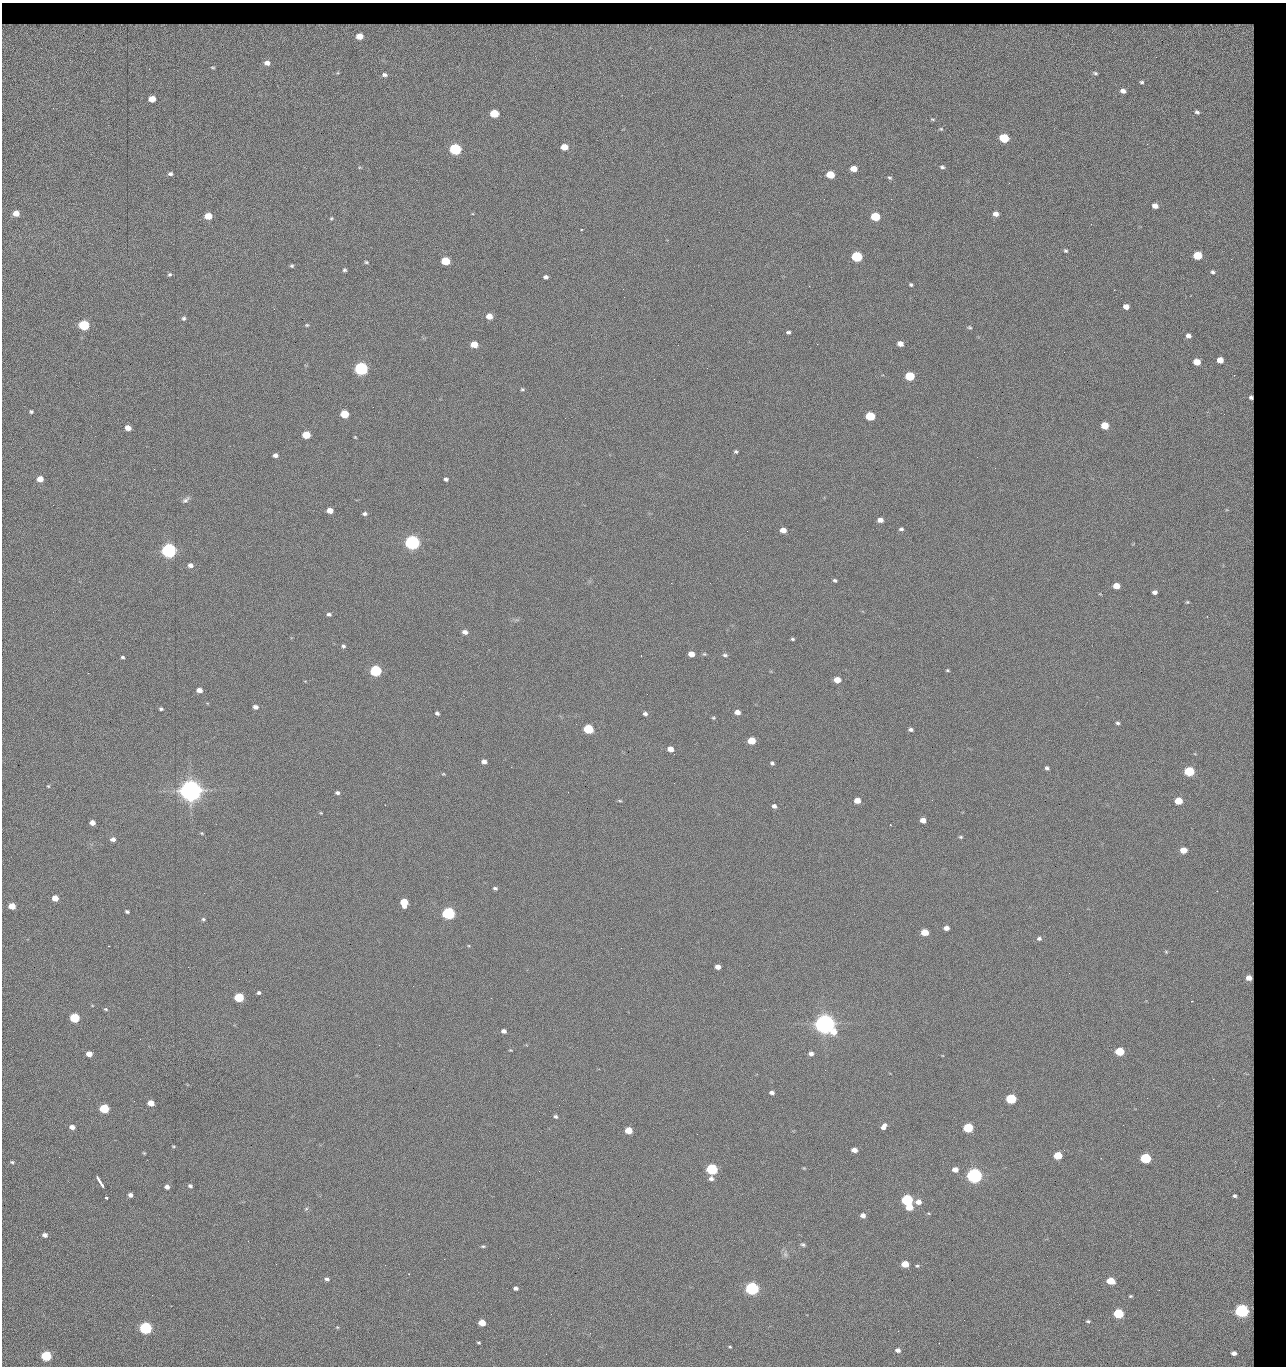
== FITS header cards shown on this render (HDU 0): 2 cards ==
NAXIS1  =                 1284 / length of data axis 1
NAXIS2  =                 1364 / length of data axis 2

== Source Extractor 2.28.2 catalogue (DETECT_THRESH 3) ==
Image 1284 x 1364 px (HDU 0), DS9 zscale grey, 1 PNG px = 1 image px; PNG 1288 x 1368 px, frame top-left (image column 1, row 1364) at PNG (2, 3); no overlay
Background 145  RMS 15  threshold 44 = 3 sigma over >= 5 px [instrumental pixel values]
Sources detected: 279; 1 with non-positive FLUX_AUTO (blend fragments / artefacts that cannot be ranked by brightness) is not listed; the other 278 listed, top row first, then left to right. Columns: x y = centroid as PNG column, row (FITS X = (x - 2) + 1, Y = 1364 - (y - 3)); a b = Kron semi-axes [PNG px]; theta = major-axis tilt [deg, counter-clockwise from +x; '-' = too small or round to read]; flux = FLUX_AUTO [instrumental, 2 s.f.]
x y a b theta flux
162 25 11 3 5 2.9e+03
430 25 14 2 11 7.8e+02
470 25 8 3 -3 1.4e+03
10 26 5 4 - 2.0e+03
58 26 16 6 11 8.7e+02
75 26 23 6 6 2.0e+03
217 26 8 4 2 3.4e+03
256 26 8 5 6 3.2e+03
266 26 6 5 - 1.8e+03
448 26 7 5 20 1.4e+03
495 26 10 3 15 2.3e+03
515 26 10 4 4 3.6e+03
575 26 6 3 -6 2.2e+03
618 26 19 7 3 3.8e+03
667 26 11 4 -1 4.3e+03
701 26 18 4 6 5.2e+03
737 26 12 4 -3 4.2e+03
762 26 11 5 1 4.1e+03
924 26 23 7 -5 4.1e+03
1001 26 13 4 5 4.6e+03
1060 26 23 5 -2 7.1e+03
1095 26 9 4 37 8.8e+02
23 27 9 5 23 2.9e+03
94 27 10 6 -24 4.3e+03
138 27 18 6 -1 6.2e+03
196 27 26 6 -7 8.3e+03
238 27 7 5 26 2.6e+03
324 27 27 5 0 1.2e+04
384 27 17 6 13 3.9e+03
411 27 6 5 - 3.2e+03
418 27 7 5 47 2.1e+03
538 27 20 7 7 8.2e+03
783 27 12 6 10 4.4e+03
804 27 18 6 11 7.1e+03
822 27 9 6 15 3.3e+03
844 27 21 6 -1 8.7e+03
874 27 8 6 38 3.1e+03
981 27 8 5 -7 3.2e+03
482 28 8 4 78 2.0e+03
1016 28 13 8 -2 5.9e+03
1116 28 15 5 19 5.8e+03
359 36 10 9 - 2.2e+04
1228 50 78 54 -43 3.4e+05
1156 57 3 2 - 9.8e+02
267 63 5 4 - 4.5e+03
1095 73 3 2 - 1.0e+03
385 75 4 3 - 1.9e+03
1142 82 3 2 - 1.1e+03
1123 91 5 4 - 3.6e+03
152 99 5 5 - 1.4e+04
1197 112 5 4 - 2.2e+03
494 113 6 5 - 4.2e+04
932 119 6 4 -7 1.2e+03
941 129 6 5 - 1.3e+03
1004 138 6 5 - 6.1e+04
1147 144 3 2 - 8.2e+02
564 147 6 5 - 1.5e+04
455 149 6 5 - 1.6e+05
942 167 6 4 -15 2.0e+03
854 169 6 4 -10 1.2e+04
170 174 5 4 - 2.4e+03
830 175 6 5 - 2.8e+04
890 178 6 4 -28 1.5e+03
1009 183 3 2 - 1.3e+03
824 199 2 2 - 1.5e+03
891 199 2 2 - 1.2e+04
1155 206 5 4 - 6.5e+03
16 213 5 5 - 1.0e+04
996 214 6 5 - 6.0e+03
208 216 5 5 - 2.0e+04
875 216 6 5 - 5.2e+04
331 218 5 4 - 1.2e+03
1091 224 2 2 - 5.3e+02
1066 251 6 4 -41 1.5e+03
1197 255 6 5 - 4.3e+04
857 256 6 5 - 1.0e+05
1231 259 2 2 - 6.8e+02
445 261 6 5 - 4.0e+04
366 262 6 4 -15 1.4e+03
292 266 4 4 - 1.6e+03
344 270 5 4 - 1.8e+03
1213 272 4 4 - 1.8e+03
170 274 5 5 - 1.6e+03
546 277 5 4 - 2.6e+03
911 285 4 4 - 1.5e+03
809 286 2 2 - 1.8e+04
624 297 2 2 - 4.4e+02
1126 307 5 4 - 7.3e+03
274 309 3 3 - 5.6e+02
489 316 6 5 - 9.6e+03
184 318 5 5 - 2.1e+03
84 325 6 5 - 1.0e+05
307 325 5 4 - 1.3e+03
970 327 5 4 - 1.4e+03
788 332 4 3 - 2.0e+03
1188 336 5 4 - 3.9e+03
474 344 6 5 - 1.6e+04
817 344 2 2 - 4.8e+02
900 344 5 4 - 7.6e+03
678 345 2 2 - 2.2e+03
1064 352 2 2 - 4.7e+02
1220 360 5 5 - 1.0e+04
1197 362 5 5 - 1.6e+04
361 369 6 5 - 3.0e+05
910 376 6 5 - 5.8e+04
522 389 6 4 -13 1.3e+03
1251 397 4 4 - 2.6e+03
31 411 5 4 - 1.6e+03
344 414 6 5 - 3.7e+04
1224 414 2 2 - 6.2e+02
870 416 6 5 - 6.0e+04
1105 425 5 5 - 1.9e+04
128 428 5 4 - 8.6e+03
306 435 5 5 - 2.9e+04
355 437 4 3 - 8.9e+02
736 452 4 3 - 1.6e+03
275 455 5 4 - 3.7e+03
977 457 2 2 - 2.2e+03
154 469 2 2 - 2.0e+03
40 479 5 4 - 1.2e+04
446 479 5 4 - 2.3e+03
186 500 10 6 37 2.9e+03
53 505 2 2 - 5.2e+02
330 510 5 4 - 9.9e+03
364 514 5 4 - 2.4e+03
880 520 5 4 - 5.7e+03
901 529 6 4 -1 1.9e+03
783 530 5 4 - 8.8e+03
412 542 6 5 - 5.0e+05
169 550 6 5 - 5.4e+05
190 565 6 5 - 4.0e+03
835 580 4 3 - 1.7e+03
710 583 2 2 - 4.6e+02
1116 586 5 4 - 1.3e+04
1155 592 5 4 - 3.8e+03
1187 602 5 4 - 1.2e+03
329 614 5 4 - 2.1e+03
465 632 6 4 -12 4.4e+03
792 639 4 3 - 1.5e+03
343 646 4 4 - 2.0e+03
691 654 5 4 - 1.0e+04
704 654 5 4 - 1.3e+03
725 655 7 4 -7 2.1e+03
122 657 3 3 - 1.6e+03
947 670 4 3 - 1.1e+03
375 671 6 5 - 1.6e+05
837 680 5 4 - 1.4e+04
199 690 5 4 - 7.2e+03
647 694 2 2 - 2.3e+03
255 707 5 4 - 4.1e+03
161 709 4 4 - 1.8e+03
737 712 5 4 - 6.1e+03
437 713 4 3 - 2.3e+03
645 714 6 5 - 2.6e+03
713 718 6 4 -20 1.3e+03
1118 723 5 4 - 1.9e+03
588 729 6 5 - 7.8e+04
911 729 5 4 - 2.5e+03
751 741 5 5 - 2.7e+04
670 749 6 5 - 8.0e+03
484 762 5 4 - 4.5e+03
772 763 5 4 - 1.8e+03
511 767 2 2 - 2.2e+03
1047 768 5 4 - 2.2e+03
1189 771 6 5 - 7.7e+04
443 774 4 3 - 9.1e+02
674 783 2 2 - 1.5e+03
48 786 4 4 - 9.9e+02
191 791 8 7 - 1.7e+06
337 793 5 4 - 2.4e+03
620 800 7 3 -9 1.2e+03
857 800 5 4 - 1.1e+04
1178 801 5 5 - 2.4e+04
774 806 4 4 - 3.1e+03
321 813 4 3 - 8.8e+02
923 820 5 4 - 8.0e+03
92 823 5 4 - 6.6e+03
890 825 2 2 - 7.5e+02
202 833 5 4 - 9.9e+02
961 837 5 4 - 1.4e+03
113 839 6 5 - 4.1e+03
1183 850 5 5 - 1.5e+04
495 888 6 4 -17 1.9e+03
55 898 5 4 - 1.2e+04
404 902 6 5 - 2.7e+04
12 906 5 5 - 1.6e+04
127 911 4 3 - 1.9e+03
448 913 6 5 - 2.4e+05
203 919 4 4 - 1.5e+03
946 928 5 4 - 5.6e+03
925 932 5 4 - 1.9e+04
1039 938 6 5 - 2.3e+03
108 946 3 2 - 2.8e+03
1166 952 5 4 - 1.1e+03
718 967 5 4 - 6.0e+03
1249 978 5 5 - 8.9e+03
259 993 5 4 - 1.8e+03
239 997 6 5 - 6.1e+04
491 998 3 2 - 1.5e+03
1192 1001 2 2 - 5.3e+02
106 1009 5 4 - 1.2e+03
74 1018 5 5 - 7.6e+04
825 1024 8 6 -21 1.4e+06
504 1031 5 4 - 4.0e+03
379 1045 2 2 - 3.4e+03
510 1050 5 3 - 8.7e+02
1120 1051 5 5 - 4.8e+04
89 1054 5 4 - 1.0e+04
811 1054 5 4 - 3.9e+03
825 1070 2 2 - 9.7e+02
1246 1074 10 3 -21 1.3e+03
1213 1079 2 2 - 1.3e+03
772 1092 5 4 - 3.2e+03
1147 1098 2 2 - 1.6e+03
1011 1099 6 5 - 8.9e+04
151 1103 5 4 - 1.2e+04
104 1109 5 5 - 6.5e+04
556 1116 5 4 - 2.0e+03
1123 1125 2 2 - 6.1e+02
884 1126 7 4 50 4.9e+03
72 1127 5 4 - 5.3e+03
968 1128 6 5 - 7.4e+04
628 1130 5 5 - 2.1e+04
697 1134 2 2 - 6.5e+02
173 1146 4 3 - 9.8e+02
854 1150 5 4 - 7.1e+03
1064 1150 3 3 - 5.4e+02
144 1153 5 3 - 9.2e+02
1058 1155 5 5 - 3.2e+04
59 1157 2 2 - 1.6e+03
1145 1158 6 5 - 1.0e+05
12 1162 5 4 - 1.5e+03
804 1168 4 4 - 9.0e+02
712 1169 6 5 - 1.5e+05
955 1169 5 4 - 7.6e+03
539 1171 3 2 - 7.1e+02
974 1175 6 5 - 6.3e+05
711 1179 6 6 - 3.4e+03
100 1182 12 3 -58 6.6e+03
190 1186 4 4 - 2.2e+03
167 1187 4 4 - 4.4e+03
130 1195 4 4 - 3.6e+03
1234 1196 5 4 - 2.1e+03
106 1198 3 3 - 2.0e+03
907 1200 6 5 - 1.5e+05
918 1202 6 5 - 6.9e+03
909 1207 5 5 - 1.7e+04
306 1209 6 4 44 1.4e+03
863 1215 5 5 - 4.6e+03
45 1235 5 4 - 4.1e+03
248 1241 3 2 - 1.4e+03
803 1245 7 5 -23 2.0e+03
483 1246 5 4 - 1.5e+03
785 1254 9 5 -59 2.8e+03
444 1259 2 2 - 5.8e+03
276 1264 2 2 - 1.2e+03
905 1264 5 4 - 1.9e+04
385 1265 2 2 - 3.7e+03
917 1266 5 4 - 1.4e+03
327 1279 6 4 -20 2.8e+03
1110 1281 6 5 - 2.7e+04
516 1288 4 4 - 3.1e+03
752 1288 6 5 - 3.1e+05
1130 1296 5 4 - 1.1e+03
1242 1311 6 5 - 3.7e+05
1118 1313 6 5 - 7.9e+04
964 1320 2 2 - 1.7e+03
1088 1321 4 3 - 1.4e+03
482 1323 5 4 - 1.8e+04
337 1327 5 4 - 9.6e+02
145 1328 6 5 - 2.4e+05
590 1333 2 2 - 6.9e+02
479 1343 3 3 - 1.1e+03
730 1347 4 3 - 1.0e+03
898 1350 5 4 - 4.0e+03
1234 1353 5 4 - 5.2e+03
546 1354 2 2 - 2.4e+03
46 1356 6 5 - 9.4e+04
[1 non-positive-flux detection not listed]

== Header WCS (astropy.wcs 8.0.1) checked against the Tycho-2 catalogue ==
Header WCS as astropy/WCSLIB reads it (CRVAL/CRPIX/CD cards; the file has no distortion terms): RA---TAN/DEC--TAN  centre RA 15:41:43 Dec +51:58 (235.43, +51.97 deg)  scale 1.26 arcsec/px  FOV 26.9' x 28.5'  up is +92 deg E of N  parity flipped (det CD > 0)
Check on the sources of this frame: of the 60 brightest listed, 10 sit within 2.0 arcsec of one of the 12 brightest Tycho-2 stars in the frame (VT <= 12.29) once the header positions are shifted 0.40 arcsec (0.02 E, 0.40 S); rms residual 0.98 arcsec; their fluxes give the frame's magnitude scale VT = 25.21 - 2.5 log10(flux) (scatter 0.23 mag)
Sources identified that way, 10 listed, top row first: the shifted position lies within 2.0 arcsec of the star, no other Tycho-2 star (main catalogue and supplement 1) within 4.0 arcsec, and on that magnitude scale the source's flux lands within +1.5 / -3 mag of the star's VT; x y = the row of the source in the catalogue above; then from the Tycho-2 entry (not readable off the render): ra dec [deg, ICRS J2000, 3 dp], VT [Tycho-2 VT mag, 2 dp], TYC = Tycho-2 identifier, HIP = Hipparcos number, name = IAU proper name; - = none
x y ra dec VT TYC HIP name
361 369 235.614 +52.064 11.61 3489-1132-1 - -
412 542 235.514 +52.049 11.19 3489-1407-1 - -
169 550 235.515 +52.133 11.12 3489-1380-1 - -
191 791 235.378 +52.130 9.31 3489-1322-1 76850 -
448 913 235.303 +52.042 11.52 3489-958-1 - -
825 1024 235.232 +51.912 9.59 3489-824-1 - -
974 1175 235.143 +51.862 10.97 3489-1016-1 - -
907 1200 235.131 +51.886 12.29 3489-908-1 - -
752 1288 235.084 +51.941 11.45 3489-1346-1 - -
145 1328 235.075 +52.152 11.74 3489-912-1 - -